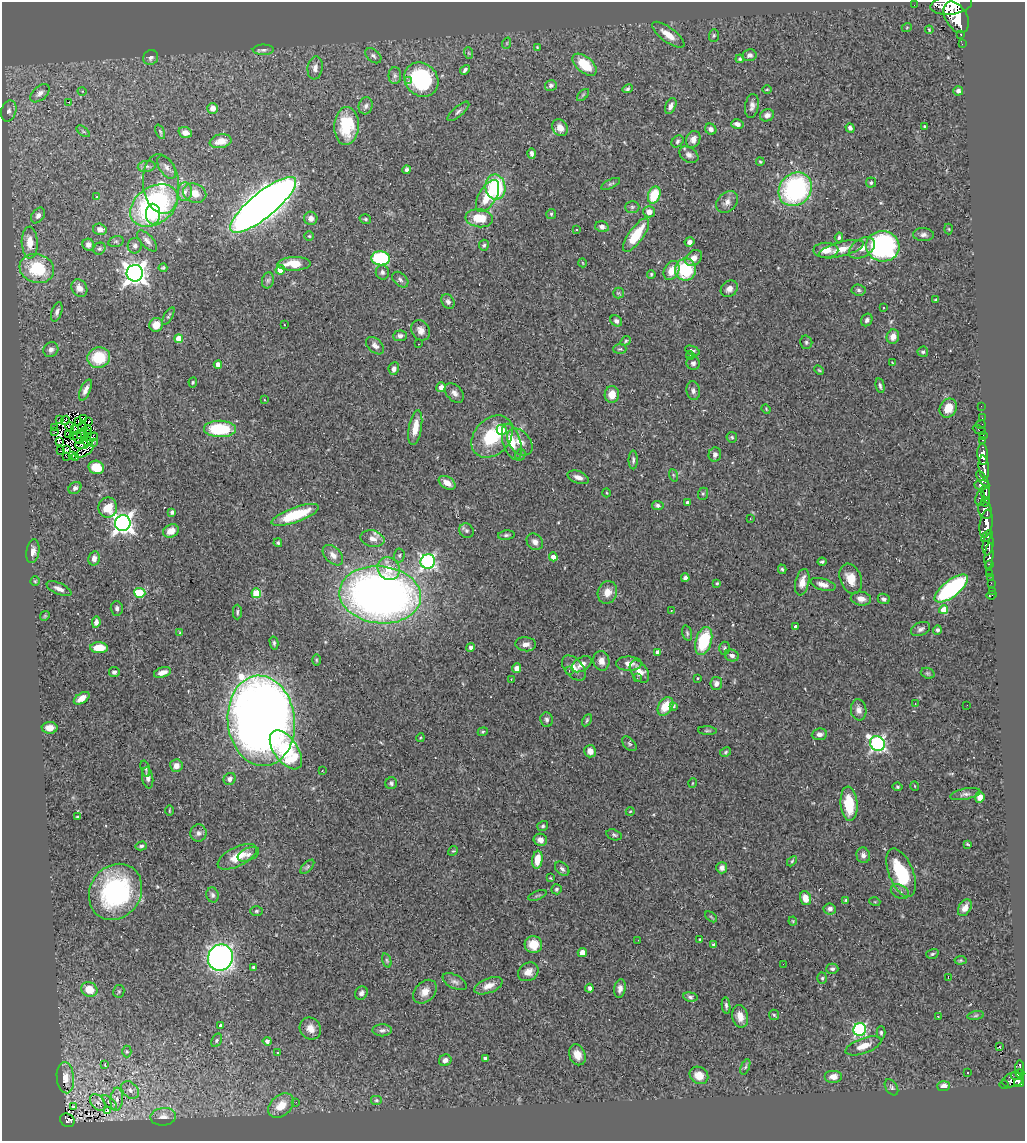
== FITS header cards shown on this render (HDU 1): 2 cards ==
NAXIS1  =                 1023
NAXIS2  =                 1139

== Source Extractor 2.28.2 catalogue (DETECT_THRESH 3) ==
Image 1023 x 1139 px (HDU 1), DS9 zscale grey, 1 PNG px = 1 image px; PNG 1027 x 1143 px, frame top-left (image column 1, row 1139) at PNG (2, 2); each listed source drawn as its Kron ellipse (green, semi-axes under 4 px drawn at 4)
Background 0.536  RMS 0.032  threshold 0.0955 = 3 sigma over >= 5 px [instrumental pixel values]
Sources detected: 427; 4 with non-positive FLUX_AUTO (blend fragments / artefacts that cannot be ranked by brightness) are neither listed nor drawn; the other 423 listed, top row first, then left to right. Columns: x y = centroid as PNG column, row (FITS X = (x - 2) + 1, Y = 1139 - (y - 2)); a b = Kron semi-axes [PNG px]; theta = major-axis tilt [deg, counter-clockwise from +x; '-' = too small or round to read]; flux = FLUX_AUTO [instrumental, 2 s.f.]
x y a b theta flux
914 5 2 2 - 4.6
951 5 21 10 8 3600
956 17 17 10 -60 3700
907 27 5 3 - 2
929 30 4 3 - 2.2
961 34 3 3 - 47
668 35 19 7 -36 25
714 35 6 5 - 3.2
507 43 6 3 72 1.8
962 44 2 2 - 9
537 47 3 2 - 1.6
263 50 10 5 1 6.1
469 53 6 3 -70 2.6
749 55 7 6 - 7.1
373 56 9 6 -41 6.9
151 57 8 7 - 6.6
740 59 4 4 - 3.4
585 65 14 8 -40 66
315 68 11 7 82 12
465 70 5 4 - 5.6
395 76 8 6 90 7.1
421 80 18 16 -46 230
408 81 4 4 - 4.4
551 85 6 5 - 6.7
627 89 5 4 - 4.1
767 89 4 3 - 1.9
82 91 4 3 - 1.8
958 91 5 4 - 7.3
40 93 11 6 41 13
583 95 7 4 45 3.6
68 102 3 2 - 22
366 106 8 7 - 7
671 106 8 5 66 9.5
752 106 12 7 80 10
213 108 5 5 - 12
9 111 11 7 73 10
458 111 14 5 41 7.1
767 115 7 6 - 9.8
737 124 6 4 -15 8.4
346 126 19 12 87 84
924 126 3 3 - 2.3
560 128 9 7 -52 21
850 128 5 4 - 7
711 129 6 5 - 9.3
83 131 7 4 -37 3.4
160 132 7 3 -66 2.9
185 133 7 5 -21 15
693 139 9 7 65 12
221 141 11 6 11 24
677 141 7 5 48 4.2
532 153 5 4 - 5.6
689 155 10 7 -32 9.2
760 162 4 3 - 2.5
147 166 9 5 5 6.2
166 167 13 7 -56 10
407 170 4 4 - 5.3
871 183 5 5 - 4
161 184 30 18 -83 63
611 184 10 4 26 4.1
495 187 12 10 -82 150
795 189 18 15 47 350
185 192 9 7 84 11
195 193 12 9 -22 28
654 195 9 6 68 68
488 196 18 9 61 51
97 197 3 3 - 4.1
727 202 12 9 44 13
154 205 26 18 34 430
263 205 41 12 39 3600
632 207 7 6 - 4.6
649 212 6 5 - 15
153 214 10 7 -89 44
551 214 5 5 - 3.4
38 215 8 6 54 7.9
311 218 7 6 - 11
479 218 14 9 -7 52
365 219 6 4 -16 3.2
602 227 7 5 -16 8.8
100 229 7 5 -16 15
949 229 5 3 - 1.8
577 230 3 2 - 1.9
636 235 20 7 54 71
923 235 10 6 -2 8.6
309 236 4 4 - 2.6
839 237 5 4 - 4.1
116 241 8 5 16 4.4
147 241 13 6 -47 9.9
689 242 5 4 - 9.3
30 243 16 8 -88 32
88 245 6 5 - 10
484 245 5 5 - 4.3
135 246 8 7 - 7.7
883 246 16 15 - 310
862 248 14 9 31 21
99 249 6 5 - 4.8
841 249 23 7 15 28
826 250 12 7 0 22
381 258 9 7 -7 170
694 258 9 7 43 14
583 263 4 3 - 1.5
294 264 16 7 2 48
163 268 4 4 - 2.9
37 269 17 14 -18 120
280 270 5 4 - 29
671 270 10 7 61 29
685 270 11 10 - 120
382 272 7 6 - 5.9
135 273 8 8 - 1700
651 274 4 3 - 3.5
268 280 8 6 74 5.4
400 280 9 6 -42 6.6
79 288 9 7 -56 17
729 289 9 7 42 13
859 290 7 5 -4 4.9
618 293 5 5 - 2.8
936 300 3 3 - 3.2
448 302 8 6 -56 7.2
884 308 3 2 - 3.4
57 312 10 5 71 7.5
168 316 9 3 59 3.4
867 320 6 5 - 6.6
616 321 6 5 - 6.4
156 325 7 6 - 25
284 325 2 2 - 1.3
421 330 11 9 -58 14
400 336 7 5 5 6.8
893 337 7 6 - 15
179 339 4 4 - 38
626 341 5 3 - 3.1
806 342 7 6 - 4.3
418 344 2 2 - 1.1
375 346 10 6 -44 10
51 349 8 7 - 7.7
620 349 6 5 - 3.2
692 350 8 4 -22 4.6
923 352 5 5 - 3.7
690 355 4 3 - 3
99 358 11 10 - 75
892 362 3 2 - 1.2
693 363 7 6 - 6.9
218 365 4 4 - 25
394 369 6 5 - 8.5
819 370 5 3 - 2.2
193 382 5 4 - 2.6
880 386 7 3 -78 4.7
441 387 5 5 - 16
85 390 11 5 66 12
693 391 9 6 -82 8.2
454 393 11 7 -45 11
612 394 8 7 - 26
264 400 3 3 - 1.9
981 406 2 2 - 9.7
948 408 10 8 59 32
766 409 5 3 - 1.9
83 418 2 2 - 0.99
982 418 2 2 - 4
60 419 4 2 - 14
65 420 5 2 - 0.38
78 421 3 2 - 2.3
89 421 3 2 - 3.5
981 425 5 2 - 14
69 426 4 2 - 0.37
55 427 2 2 - 2
82 427 4 2 - 2.7
415 428 18 6 80 29
75 429 2 2 - 1.4
88 429 3 2 - 2.2
220 429 16 8 -1 120
502 430 5 5 - 77
979 430 7 3 -26 41
55 431 3 2 - 1.9
82 433 6 2 46 4.9
88 433 3 2 - 2
69 435 4 2 - 1.4
74 435 4 2 - 2.6
983 435 2 2 - 7.7
92 437 6 2 16 1.3
492 437 24 17 47 110
732 437 5 5 - 3.3
78 438 6 3 -78 0.18
983 440 3 2 - 24
88 441 5 4 - 1.9
60 442 4 2 - 1.1
512 442 18 9 -73 38
520 442 15 10 -49 23
93 443 3 2 - 3
82 445 7 2 8 2.5
66 449 3 2 - 1
60 451 3 2 - 1.8
84 451 10 4 31 1.8
983 454 10 5 -86 980
72 455 3 2 - 2.2
520 455 6 5 - 3.8
715 455 7 6 - 6.6
66 456 4 2 - 1.1
76 458 3 2 - 4.6
633 460 9 4 90 5.4
96 467 8 6 -22 49
984 467 12 5 -84 750
673 475 6 4 -71 3.2
578 477 11 6 -19 13
983 479 9 4 -55 240
447 483 9 6 -30 20
982 485 7 4 -3 270
75 488 7 5 37 6.8
606 493 4 3 - 1.8
985 493 7 4 -84 330
703 494 6 5 - 3
980 498 8 5 82 190
986 502 5 4 - 140
687 503 4 3 - 7.2
658 505 6 4 -8 5.4
108 508 10 9 - 41
985 510 9 6 -66 620
172 512 4 3 - 4.8
295 515 25 7 20 94
750 519 3 2 - 1.6
123 523 8 7 - 1300
986 524 14 6 81 1400
171 531 8 6 25 21
466 531 8 6 -47 5.9
506 535 8 4 6 4.6
987 536 7 4 49 370
372 539 12 8 -14 16
535 542 9 7 -46 11
278 543 4 4 - 4.2
988 545 11 5 82 600
33 551 12 6 81 12
333 555 12 7 -45 14
399 555 7 5 87 3.9
553 557 4 4 - 16
989 557 14 4 86 170
94 558 7 5 76 10
428 561 7 7 - 500
822 562 4 3 - 3.9
989 564 3 3 - 120
389 569 12 10 -51 35
782 569 5 3 - 3.4
990 574 3 3 - 39
685 578 4 4 - 5.9
991 578 3 2 - 3.6
851 579 15 10 -69 32
35 581 4 4 - 2.4
802 582 13 6 77 19
717 583 3 3 - 2.4
991 583 2 2 - 11
823 584 13 6 -16 14
951 588 20 8 37 260
59 589 13 5 -24 11
992 591 2 2 - 3.4
607 592 11 9 71 24
140 593 5 5 - 86
256 593 5 5 - 98
380 595 41 28 -6 1700
991 595 5 2 - 8.4
861 599 10 7 -9 17
884 599 6 5 - 7
117 608 7 6 - 6.9
671 610 3 2 - 2.2
944 610 4 4 - 35
237 612 7 4 90 3.9
45 616 5 4 - 2.4
96 622 5 4 - 8.8
795 626 3 3 - 6.3
920 629 10 6 23 7.6
937 630 5 4 - 5.3
180 633 4 3 - 2.8
687 633 8 4 -75 4
704 641 14 8 73 120
274 643 6 4 -77 3.9
526 644 10 7 -4 12
471 647 4 4 - 7.6
99 648 9 5 -2 41
725 648 6 5 - 4.8
658 652 4 4 - 10
732 655 7 5 -22 9.4
316 660 5 3 - 2.6
601 661 10 8 -81 16
582 664 11 6 31 15
629 664 13 7 0 16
516 668 5 4 - 12
574 668 15 9 -48 17
569 671 3 3 - 2.7
114 672 5 5 - 6.1
162 672 9 5 17 14
639 672 12 8 -54 22
928 673 7 5 -19 3.7
637 678 2 2 - 4.4
698 678 4 2 - 1.6
511 679 2 2 - 1.3
716 683 6 6 - 9.7
82 698 9 5 33 19
915 703 3 2 - 12
967 705 2 2 - 1.1
665 706 10 7 57 41
674 707 4 3 - 4.7
859 710 10 7 -82 11
547 720 7 6 - 5.9
587 720 7 4 61 3.2
261 721 45 33 -84 3000
50 728 8 6 0 20
707 731 9 3 -3 3
483 732 5 4 - 2.5
819 734 8 6 6 8.9
420 738 4 3 - 2.1
877 743 8 7 - 540
629 744 9 5 -45 4.5
286 750 22 12 -55 170
590 751 6 6 - 16
726 752 6 4 29 3.4
176 766 6 6 - 13
145 769 8 3 -74 3.6
322 771 3 3 - 2.5
148 778 11 5 -80 11
230 779 6 5 - 8.1
391 783 6 5 - 4.7
693 783 5 3 - 1.6
915 786 5 3 - 1.6
898 787 5 4 - 3.2
965 794 15 5 11 7.6
980 797 5 4 - 13
849 804 17 8 -85 71
169 811 5 3 - 2
630 811 4 3 - 1.8
77 817 3 3 - 2.8
543 826 6 5 - 3.6
198 833 8 8 - 7.7
614 835 8 5 -17 4.2
540 840 7 6 - 12
967 844 4 2 - 2.1
141 846 6 4 14 4.3
453 851 5 4 - 2.5
248 854 11 6 24 9.2
863 855 8 6 -74 8.5
237 857 21 9 27 38
537 860 9 5 83 30
792 861 6 3 46 2.8
307 867 9 4 45 4.2
722 868 5 5 - 10
562 869 8 6 -44 7.1
901 873 26 12 -68 120
550 878 3 3 - 1.9
556 889 5 5 - 3.7
115 892 29 25 56 300
900 892 9 6 -26 7.2
212 895 7 6 - 5.6
537 895 10 3 21 3.4
805 898 7 5 -71 24
846 900 4 3 - 2.7
875 902 5 3 - 2
965 908 9 6 59 13
830 909 6 5 - 7
256 911 6 5 - 3.6
711 917 7 3 -38 3
793 921 4 4 - 2.1
700 939 3 3 - 2.6
638 940 2 2 - 3.5
533 944 9 8 - 31
714 945 4 3 - 5.3
582 953 5 4 - 15
932 954 6 4 18 3.9
220 958 13 12 - 990
387 960 7 4 -70 3.7
961 960 6 4 5 2.7
783 964 2 2 - 0.92
253 967 3 3 - 4.3
832 969 6 5 - 5.3
528 972 11 9 32 17
822 978 5 5 - 3.4
948 978 3 2 - 2.4
455 982 13 6 -27 8
489 986 15 7 22 19
589 988 4 3 - 8.4
620 988 9 5 80 10
89 989 8 7 - 40
119 991 6 5 - 3.3
425 992 13 9 46 19
361 993 7 6 - 7.4
690 997 7 4 -8 4.7
726 1006 8 4 -83 4.8
774 1015 5 5 - 3.2
740 1016 11 8 -77 20
938 1016 3 3 - 2.8
976 1016 8 4 9 3.5
220 1025 3 3 - 5.5
310 1028 11 10 - 20
382 1030 9 6 0 8.2
860 1030 6 6 - 290
881 1033 6 4 90 3.9
217 1040 7 5 62 3.6
267 1041 4 4 - 9.1
863 1046 18 7 19 26
999 1047 3 3 - 22
127 1051 6 4 -89 3
278 1052 3 2 - 2.6
577 1055 11 8 -69 21
485 1058 4 3 - 4.5
445 1060 6 5 - 9.8
105 1065 3 2 - 1.7
745 1067 8 4 68 3.6
1020 1067 7 3 -89 110
967 1073 2 2 - 2.1
1020 1073 4 3 - 70
699 1075 10 8 -34 27
1016 1075 4 3 - 86
833 1077 9 6 0 15
65 1078 15 8 -85 21
1013 1080 11 7 16 430
1019 1083 5 4 - 240
1004 1085 4 3 - 32
944 1086 6 5 - 13
891 1087 9 5 -58 4.8
130 1090 10 7 -47 11
117 1099 11 6 85 11
376 1100 6 5 - 3.8
98 1102 9 6 -49 7.4
109 1102 9 4 -44 5.2
296 1102 2 2 - 2.7
281 1105 15 10 40 36
73 1107 3 3 - 6.3
107 1111 4 2 - 2.1
163 1117 13 9 8 15
67 1120 7 6 - 140
At the frame edge (FLAGS 8, measured only in part): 1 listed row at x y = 951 5
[4 non-positive-flux detections neither listed nor drawn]